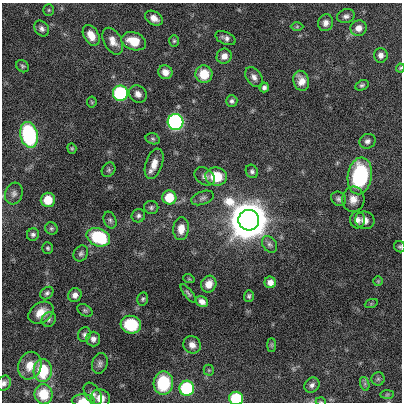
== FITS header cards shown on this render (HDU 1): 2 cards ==
NAXIS1  =                  400
NAXIS2  =                  400

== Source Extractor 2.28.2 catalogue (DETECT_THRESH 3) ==
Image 400 x 400 px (HDU 1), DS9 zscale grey, 1 PNG px = 1 image px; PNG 404 x 404 px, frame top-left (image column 1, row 400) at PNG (2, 3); each listed source drawn as its Kron ellipse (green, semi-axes under 4 px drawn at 4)
Background 2710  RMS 4.1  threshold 12.2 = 3 sigma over >= 5 px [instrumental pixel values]
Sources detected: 93; all 93 listed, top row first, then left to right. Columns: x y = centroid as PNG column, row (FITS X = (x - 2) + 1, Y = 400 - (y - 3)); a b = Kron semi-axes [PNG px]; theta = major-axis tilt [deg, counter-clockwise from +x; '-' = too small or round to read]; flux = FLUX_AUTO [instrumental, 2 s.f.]
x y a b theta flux
49 10 5 5 - 3.6e+02
346 16 9 6 17 9.7e+02
154 18 9 6 -31 1.8e+03
326 23 8 7 - 1.5e+03
297 27 6 4 1 3.6e+02
359 28 8 8 - 2.1e+03
42 29 8 6 -53 9.8e+02
91 35 11 7 -60 3.3e+03
226 38 11 6 -22 1.1e+03
113 41 14 9 -61 2.4e+03
134 41 13 8 -18 5.5e+03
174 41 6 5 - 4.4e+02
381 55 7 7 - 1.2e+03
224 56 8 7 - 1.9e+03
22 66 7 5 -38 5.1e+02
400 68 4 4 - 2.9e+02
165 72 7 7 - 2.0e+03
204 74 8 8 - 6.2e+03
254 77 11 7 -55 1.3e+03
301 81 10 7 -75 2.4e+03
362 85 7 5 25 5.7e+02
264 87 5 4 - 7.9e+02
120 93 7 7 - 3.3e+04
138 94 9 8 - 1.5e+03
232 101 6 6 - 7.5e+02
92 102 5 5 - 3.1e+02
175 122 8 8 - 8.0e+04
29 135 13 8 -77 3.1e+04
153 139 7 5 -16 5.0e+02
367 141 8 7 - 1.1e+03
72 148 5 4 - 3.4e+02
154 164 16 8 71 2.8e+03
109 170 8 6 53 5.4e+02
252 171 7 6 - 6.8e+02
205 176 11 8 -35 1.2e+03
216 176 11 9 -8 8.9e+03
360 176 18 12 81 2.7e+04
14 194 11 8 73 1.2e+03
169 197 7 7 - 7.7e+03
203 198 12 6 20 9.8e+02
339 199 8 6 -40 8.2e+02
353 199 12 11 - 2.6e+03
48 200 7 7 - 4.6e+03
151 207 7 6 - 6.4e+02
138 216 7 6 - 7.5e+02
110 220 8 6 -67 6.3e+02
249 220 10 10 - 1.6e+06
357 220 8 7 - 1.4e+03
365 220 10 8 -18 1.8e+03
51 228 6 6 - 5.2e+02
181 229 11 7 84 3.1e+03
33 234 6 6 - 7.2e+02
98 237 12 8 -23 1.8e+04
269 244 9 6 -56 9.1e+02
400 247 6 5 - 4.4e+02
48 248 6 5 - 4.7e+02
81 253 8 6 56 7.7e+02
189 279 6 3 -18 2.9e+02
378 281 5 5 - 3.3e+02
270 282 6 5 - 1.6e+03
209 284 8 7 - 2.6e+03
47 293 7 5 41 6.6e+02
188 293 11 4 -53 5.6e+02
75 295 7 6 - 1.3e+03
249 296 6 5 - 5.3e+02
143 299 7 5 77 5.0e+02
202 302 6 5 - 1.3e+03
371 304 6 4 19 3.3e+02
85 310 8 5 -36 5.3e+02
41 313 13 9 33 3.3e+03
49 319 8 6 53 7.5e+02
131 325 10 9 - 1.3e+04
84 334 7 6 - 7.1e+02
93 339 7 7 - 1.1e+03
192 345 9 8 - 1.8e+03
272 345 7 4 90 4.1e+02
100 364 10 7 75 1.0e+03
30 366 14 11 69 3.8e+03
43 370 11 9 90 1.1e+04
209 370 5 5 - 4.0e+02
378 379 6 6 - 6.6e+02
4 383 8 6 57 9.3e+02
163 383 11 10 - 1.4e+04
365 384 7 4 -73 6.2e+02
312 385 8 7 - 9.9e+02
187 388 7 7 - 2.6e+04
44 394 10 9 - 6.4e+03
93 394 12 7 -58 1.4e+03
387 394 7 4 2 4.2e+02
100 398 10 9 - 2.8e+03
236 398 7 6 - 1.6e+04
83 401 11 6 0 3.0e+03
321 402 5 3 - 2.3e+02
At the frame edge (FLAGS 8, measured only in part): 7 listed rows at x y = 400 68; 400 247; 4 383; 100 398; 236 398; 83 401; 321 402